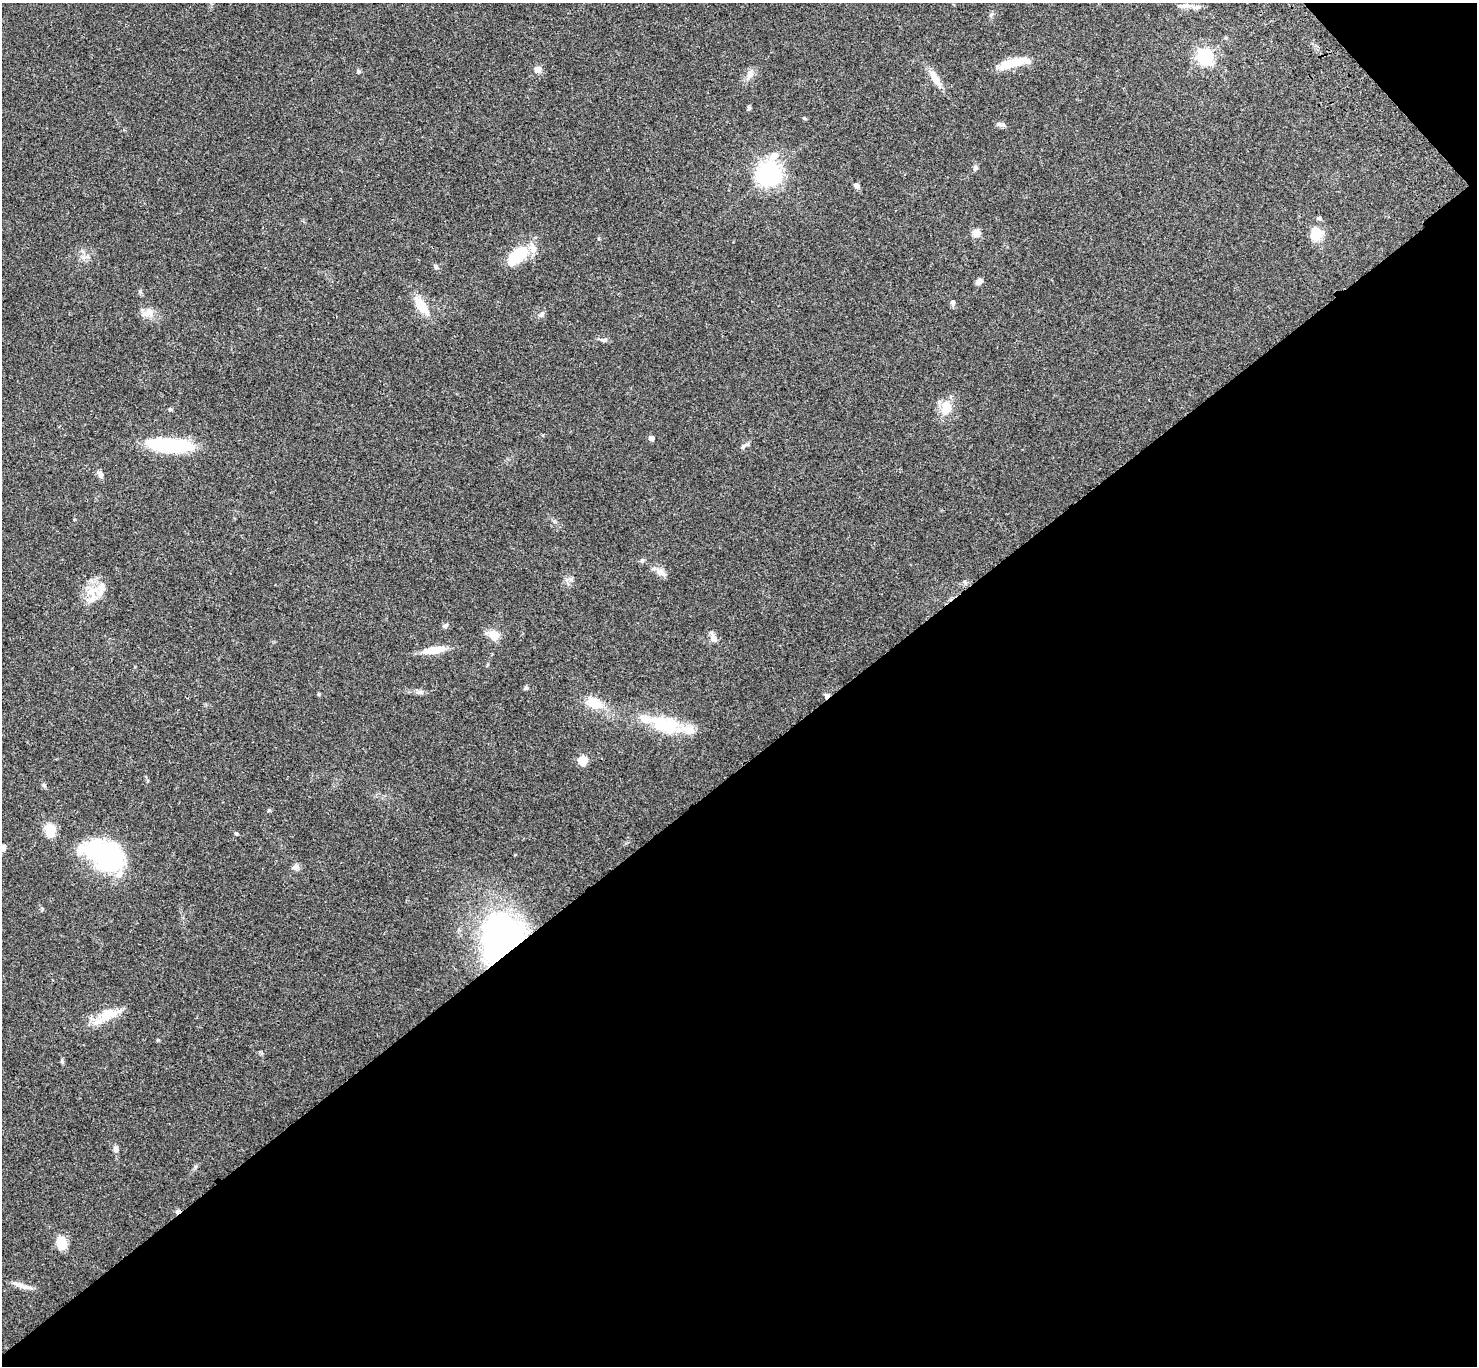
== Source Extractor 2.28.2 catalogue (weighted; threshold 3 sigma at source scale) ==
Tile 12 of 4 x 4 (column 4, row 3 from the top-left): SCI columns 4526-6000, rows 1607-2970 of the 6104 x 6081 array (HDU 1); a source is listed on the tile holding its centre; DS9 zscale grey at full resolution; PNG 1479 x 1368 px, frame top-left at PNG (2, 3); no overlay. Shown black and unused: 45% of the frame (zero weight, under 3 of 4 exposures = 6% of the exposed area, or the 3 px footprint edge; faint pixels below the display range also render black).
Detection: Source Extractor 2.28.2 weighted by HDU 2 'WHT'; one run over the whole footprint, this tile lists its part. Background 0.0494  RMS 0.0056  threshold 0.0251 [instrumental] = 3 sigma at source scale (4.5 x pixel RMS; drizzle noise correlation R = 1.50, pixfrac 1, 0.05/0.05 arcsec/px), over >= 5 px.
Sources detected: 67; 3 inside a brighter object's white glare — not listed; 4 inside a brighter listed object's ellipse — not listed separately; the other 60 listed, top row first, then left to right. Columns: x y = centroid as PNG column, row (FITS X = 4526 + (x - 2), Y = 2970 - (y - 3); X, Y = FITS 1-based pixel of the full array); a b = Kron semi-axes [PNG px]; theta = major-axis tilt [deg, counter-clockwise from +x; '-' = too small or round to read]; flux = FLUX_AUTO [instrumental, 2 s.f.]
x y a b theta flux
1184 6 22 6 -1 3.4
991 14 7 5 59 0.94
1205 57 7 6 - 140
1013 63 40 9 15 13
538 69 8 7 - 3.7
359 72 5 5 - 0.88
750 75 15 7 69 3.1
935 79 25 8 -57 6.3
749 108 6 5 - 0.84
804 118 5 4 - 0.58
1000 125 13 5 -9 1.6
774 156 11 9 40 4.9
975 168 7 6 - 1
770 173 8 6 -45 280
856 185 8 6 -38 1.8
1319 218 7 5 13 0.88
976 233 7 6 - 6.7
1316 234 16 14 64 9.1
517 256 25 13 42 21
83 257 9 5 0 1.7
436 267 6 5 - 0.94
979 281 8 6 31 2.1
953 303 7 6 - 1.4
421 305 30 11 -51 9.6
149 313 16 11 19 4.7
542 314 7 5 67 1.3
603 340 10 5 -10 1.5
946 408 21 15 78 8.6
170 409 6 4 -7 0.71
651 438 7 6 - 1.7
170 445 41 12 -3 53
743 446 7 5 57 1.2
100 475 10 6 -60 2.3
642 561 7 5 48 1
660 572 12 10 -29 3.5
93 591 25 8 26 7.4
445 626 7 5 34 1.4
494 636 12 8 -22 8.5
714 639 12 8 -69 2.8
434 650 24 8 9 10
526 688 6 5 - 0.91
420 692 8 6 19 1.5
319 694 6 3 -71 0.54
827 696 7 5 51 1.9
595 703 17 11 -20 12
663 724 58 19 -15 31
582 761 9 9 - 6.7
44 786 8 5 -63 1
50 830 12 9 -79 11
236 833 5 4 - 0.65
2 848 7 7 - 2.8
108 860 44 29 -28 59
296 867 9 8 - 2.1
501 942 41 30 82 250
108 1014 31 16 27 12
62 1061 6 4 -47 0.77
115 1149 8 6 -87 1.9
178 1211 9 3 -5 1.1
62 1243 12 9 -77 11
23 1286 22 6 -18 3.8
Overlapping masked pixels (flux is a lower limit): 3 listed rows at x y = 827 696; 501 942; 178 1211
Isophote crosses this tile's border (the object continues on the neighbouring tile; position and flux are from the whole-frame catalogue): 1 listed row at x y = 2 848
Unlisted compact peaks at least as high as the median listed source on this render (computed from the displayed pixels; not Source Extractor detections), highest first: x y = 158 1040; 42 909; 195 1167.